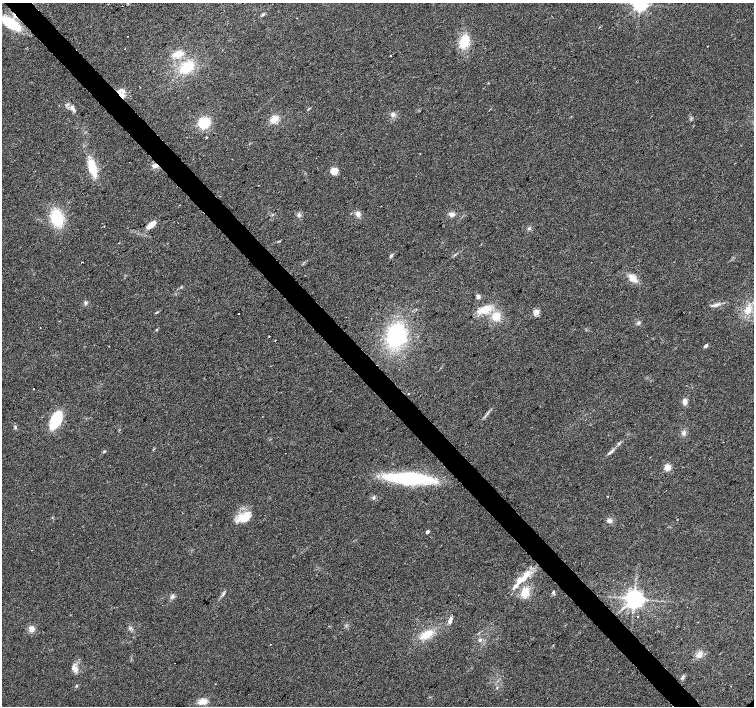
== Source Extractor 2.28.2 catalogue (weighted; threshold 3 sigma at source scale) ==
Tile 11 of 4 x 4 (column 3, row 3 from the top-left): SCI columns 3008-4510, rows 1555-2961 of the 6019 x 5987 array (HDU 1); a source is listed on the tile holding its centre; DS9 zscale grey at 2 x 2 block average (1 PNG px = mean of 2 x 2 image px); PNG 756 x 708 px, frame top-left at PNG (2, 3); no overlay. Shown black and unused: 4% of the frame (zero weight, under 2 of 3 exposures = <1% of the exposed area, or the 3 px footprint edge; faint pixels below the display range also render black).
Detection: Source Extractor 2.28.2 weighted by HDU 2 'WHT'; one run over the whole footprint, this tile lists its part. Background 0.0274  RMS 0.0063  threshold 0.0286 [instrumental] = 3 sigma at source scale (4.5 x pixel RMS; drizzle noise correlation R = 1.50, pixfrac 1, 0.0396/0.0396 arcsec/px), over >= 5 px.
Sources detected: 81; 1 cosmic-ray / hot-pixel residue — not listed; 4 inside a brighter listed object's ellipse — not listed separately; the other 76 listed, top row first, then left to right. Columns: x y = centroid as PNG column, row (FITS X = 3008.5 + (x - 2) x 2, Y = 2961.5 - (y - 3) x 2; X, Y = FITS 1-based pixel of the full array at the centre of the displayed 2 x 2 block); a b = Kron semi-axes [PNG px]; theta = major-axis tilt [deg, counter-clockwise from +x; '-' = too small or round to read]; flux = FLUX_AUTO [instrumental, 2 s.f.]
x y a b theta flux
128 3 4 3 - 1.5
640 4 4 4 - 490
263 15 7 2 43 2
11 23 15 6 -33 84
464 41 12 8 77 38
178 54 10 5 18 21
390 56 2 2 - 1.7
187 67 17 11 37 44
122 90 10 5 -14 6.4
121 94 6 4 -38 6.5
73 109 6 3 -29 3.7
308 109 5 2 - 1.1
393 114 7 5 8 5.1
274 119 10 7 36 14
204 123 9 8 - 44
206 137 2 2 - 5.2
155 166 7 5 -8 6
92 167 15 7 -75 44
334 171 7 6 - 14
358 214 7 6 - 6.6
452 214 8 5 -1 6.1
57 218 13 10 -75 71
151 225 10 5 39 15
104 226 2 2 - 1.4
529 229 5 3 - 1.9
278 241 3 2 - 0.82
455 255 4 3 - 1.7
391 256 6 3 61 2.3
82 262 2 2 - 1.5
632 278 11 7 -41 14
478 296 5 4 - 3.7
85 303 5 4 - 2.7
717 304 7 5 12 5.1
485 309 16 8 23 27
748 310 10 8 71 16
156 312 4 2 - 1.3
536 312 6 5 - 8.4
239 313 2 2 - 2.9
496 316 10 9 - 22
638 323 5 4 - 2.9
157 329 3 2 - 1
396 335 20 16 79 150
269 336 2 2 - 0.95
706 346 5 3 - 2.9
33 389 2 2 - 1.3
408 394 2 2 - 0.88
684 401 7 6 - 6.2
56 420 19 10 63 52
15 427 4 3 - 2
684 433 7 5 52 4.6
611 451 8 3 33 3.6
104 452 4 3 - 1.6
667 467 6 5 - 12
409 478 44 11 -3 150
373 498 5 3 - 2.3
244 518 19 9 16 24
609 520 6 5 - 5.1
427 532 2 2 - 5.1
522 579 15 6 27 19
525 592 10 8 62 23
553 592 5 3 - 2.2
223 594 9 2 65 2.9
172 596 5 4 - 3.2
634 598 5 4 - 1100
638 616 2 2 - 2.8
450 620 11 4 76 5.6
131 628 5 2 - 1.3
32 629 6 5 - 9.4
426 635 16 9 23 25
480 640 6 4 77 2.8
270 644 2 2 - 1.5
699 654 8 7 - 9.8
76 670 10 5 -73 7.5
683 677 7 3 56 2.8
76 686 3 3 - 1.2
203 701 10 6 15 13
Overlapping masked pixels (flux is a lower limit): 3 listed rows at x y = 11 23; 121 94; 155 166
Isophote crosses this tile's border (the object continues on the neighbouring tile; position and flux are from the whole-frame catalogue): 2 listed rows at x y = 128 3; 640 4
Diffuse or blended objects may show on this block-average render without a row.